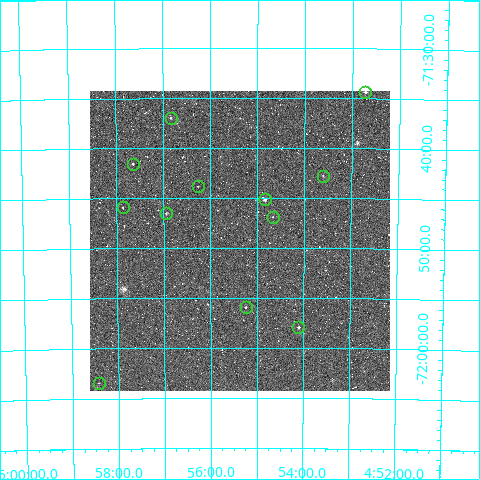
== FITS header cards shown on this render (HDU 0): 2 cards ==
NAXIS1  =                  300
NAXIS2  =                  300

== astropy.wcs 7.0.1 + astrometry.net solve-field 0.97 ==
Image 300 x 300 px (HDU 0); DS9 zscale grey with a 90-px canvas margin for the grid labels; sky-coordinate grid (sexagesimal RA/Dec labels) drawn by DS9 from the SOLVED WCS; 12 Tycho-2 reference stars matched to detected sources circled (green)
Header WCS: RA---TAN/DEC--TAN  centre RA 04:55:22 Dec -71:49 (73.84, -71.82 deg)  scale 6 arcsec/px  FOV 30.0' x 30.0'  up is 0 deg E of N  parity normal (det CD < 0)
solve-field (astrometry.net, Tycho-2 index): VERIFIED the header's WCS against the Tycho-2 star catalogue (verified at 2 index scales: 10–12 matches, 0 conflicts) and refined it, rather than solving blind
Solved WCS: RA---TAN-SIP/DEC--TAN-SIP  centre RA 04:55:23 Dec -71:49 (73.84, -71.82 deg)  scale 6.01 arcsec/px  FOV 30.0' x 30.0'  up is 0 deg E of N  parity normal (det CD < 0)
The solver's refit moves the header's centre by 1.5 arcsec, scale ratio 1.001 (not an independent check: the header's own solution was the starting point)
Tycho-2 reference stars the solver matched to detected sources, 12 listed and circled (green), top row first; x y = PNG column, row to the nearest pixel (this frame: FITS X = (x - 90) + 1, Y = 300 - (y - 91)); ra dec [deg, ICRS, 3 dp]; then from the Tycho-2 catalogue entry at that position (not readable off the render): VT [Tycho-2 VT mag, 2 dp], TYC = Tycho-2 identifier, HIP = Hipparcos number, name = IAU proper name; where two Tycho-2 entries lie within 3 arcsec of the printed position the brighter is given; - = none
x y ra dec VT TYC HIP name
365 92 73.181 -71.573 9.26 9169-1397-1 22686 -
171 118 74.208 -71.616 10.42 9169-45-1 - -
133 164 74.411 -71.693 10.51 9169-1477-1 - -
323 176 73.401 -71.713 12.29 9169-69-1 - -
198 186 74.067 -71.731 11.69 9169-153-1 - -
265 199 73.710 -71.753 9.70 9169-189-1 - -
123 207 74.466 -71.765 11.82 9169-15-1 - -
166 213 74.236 -71.776 11.17 9169-85-1 - -
273 217 73.666 -71.782 11.10 9169-83-1 - -
246 307 73.811 -71.932 10.86 9169-867-1 - -
298 327 73.526 -71.966 9.60 9169-739-1 - -
99 383 74.606 -72.057 12.47 9169-860-1 - -